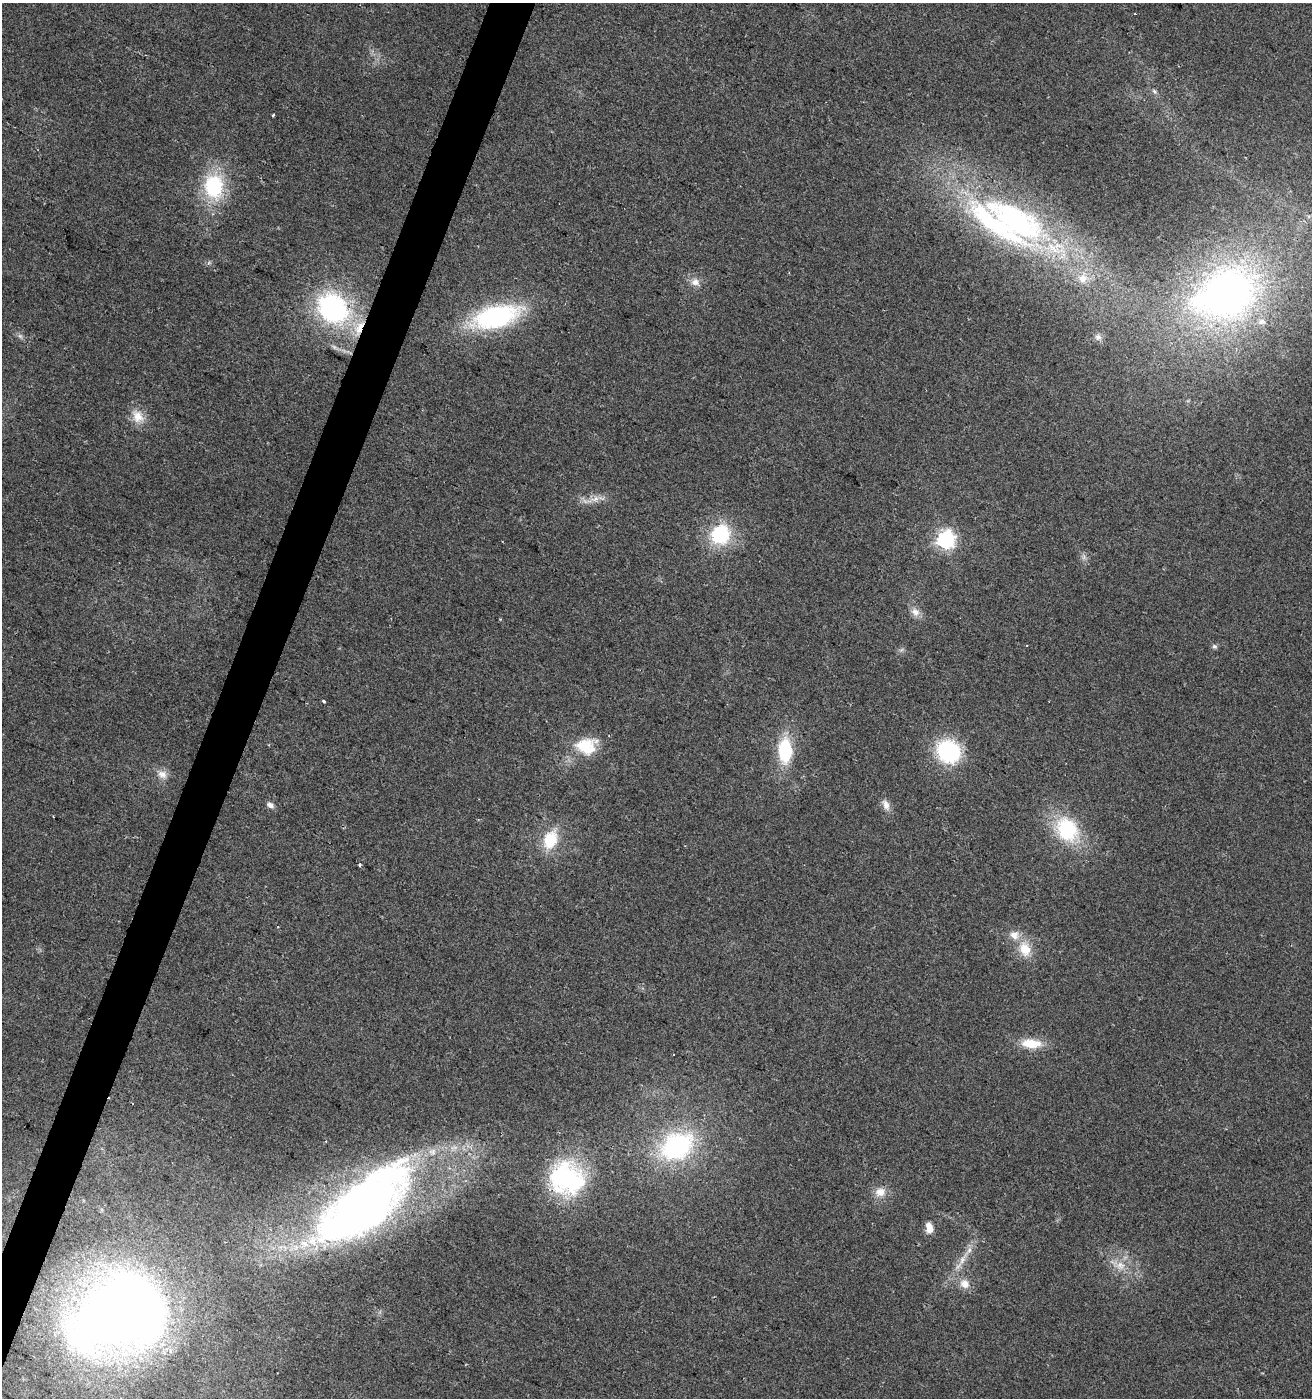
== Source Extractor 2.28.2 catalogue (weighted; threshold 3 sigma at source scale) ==
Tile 7 of 4 x 4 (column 3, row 2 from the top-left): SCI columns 2894-4203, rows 2795-4190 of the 5720 x 5593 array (HDU 1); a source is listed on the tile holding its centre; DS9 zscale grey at full resolution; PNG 1314 x 1400 px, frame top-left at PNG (2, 3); no overlay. Shown black and unused: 3% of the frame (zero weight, under 2 of 3 exposures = <1% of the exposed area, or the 3 px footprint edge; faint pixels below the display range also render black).
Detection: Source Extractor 2.28.2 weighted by HDU 2 'WHT'; one run over the whole footprint, this tile lists its part. Background 0.0617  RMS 0.0093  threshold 0.0418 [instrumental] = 3 sigma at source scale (4.5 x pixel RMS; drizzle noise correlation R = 1.50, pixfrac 1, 0.0396/0.0396 arcsec/px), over >= 5 px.
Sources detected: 45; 2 too faint to see at this stretch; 1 inside a brighter object's white glare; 1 cosmic-ray / hot-pixel residue — not listed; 5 inside a brighter listed object's ellipse — not listed separately; the other 36 listed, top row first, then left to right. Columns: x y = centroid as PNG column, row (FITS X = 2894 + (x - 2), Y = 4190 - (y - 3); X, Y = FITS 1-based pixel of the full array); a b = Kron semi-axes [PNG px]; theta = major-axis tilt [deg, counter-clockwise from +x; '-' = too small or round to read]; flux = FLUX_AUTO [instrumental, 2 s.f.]
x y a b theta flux
1154 91 9 4 -45 2.2
273 115 3 3 - 2.7
214 186 24 19 -89 76
1016 221 102 42 -36 300
695 282 11 10 - 7.1
1227 294 72 53 25 440
333 308 34 27 -43 160
496 317 46 21 15 150
1098 337 9 9 - 4
137 416 20 15 -62 15
595 499 14 7 18 7.7
720 534 19 17 57 67
946 540 7 7 - 400
915 612 12 10 -38 7.1
1214 646 7 6 - 2.1
324 701 3 3 - 2.2
586 746 27 21 0 35
785 750 24 13 -89 54
948 751 20 18 -37 100
162 774 14 11 -23 7.9
270 805 8 6 -31 4.8
886 805 15 9 -67 6.7
1067 830 26 20 -54 73
550 840 24 16 69 34
360 865 3 3 - 6.5
1025 949 22 15 -72 20
1031 1043 25 10 -3 22
677 1146 39 29 28 130
567 1178 43 39 -26 120
880 1192 15 12 18 10
363 1206 119 46 40 640
929 1227 13 7 -78 8.7
962 1260 24 7 59 12
1120 1266 14 12 28 12
964 1284 12 11 - 9.3
110 1315 73 52 45 1100